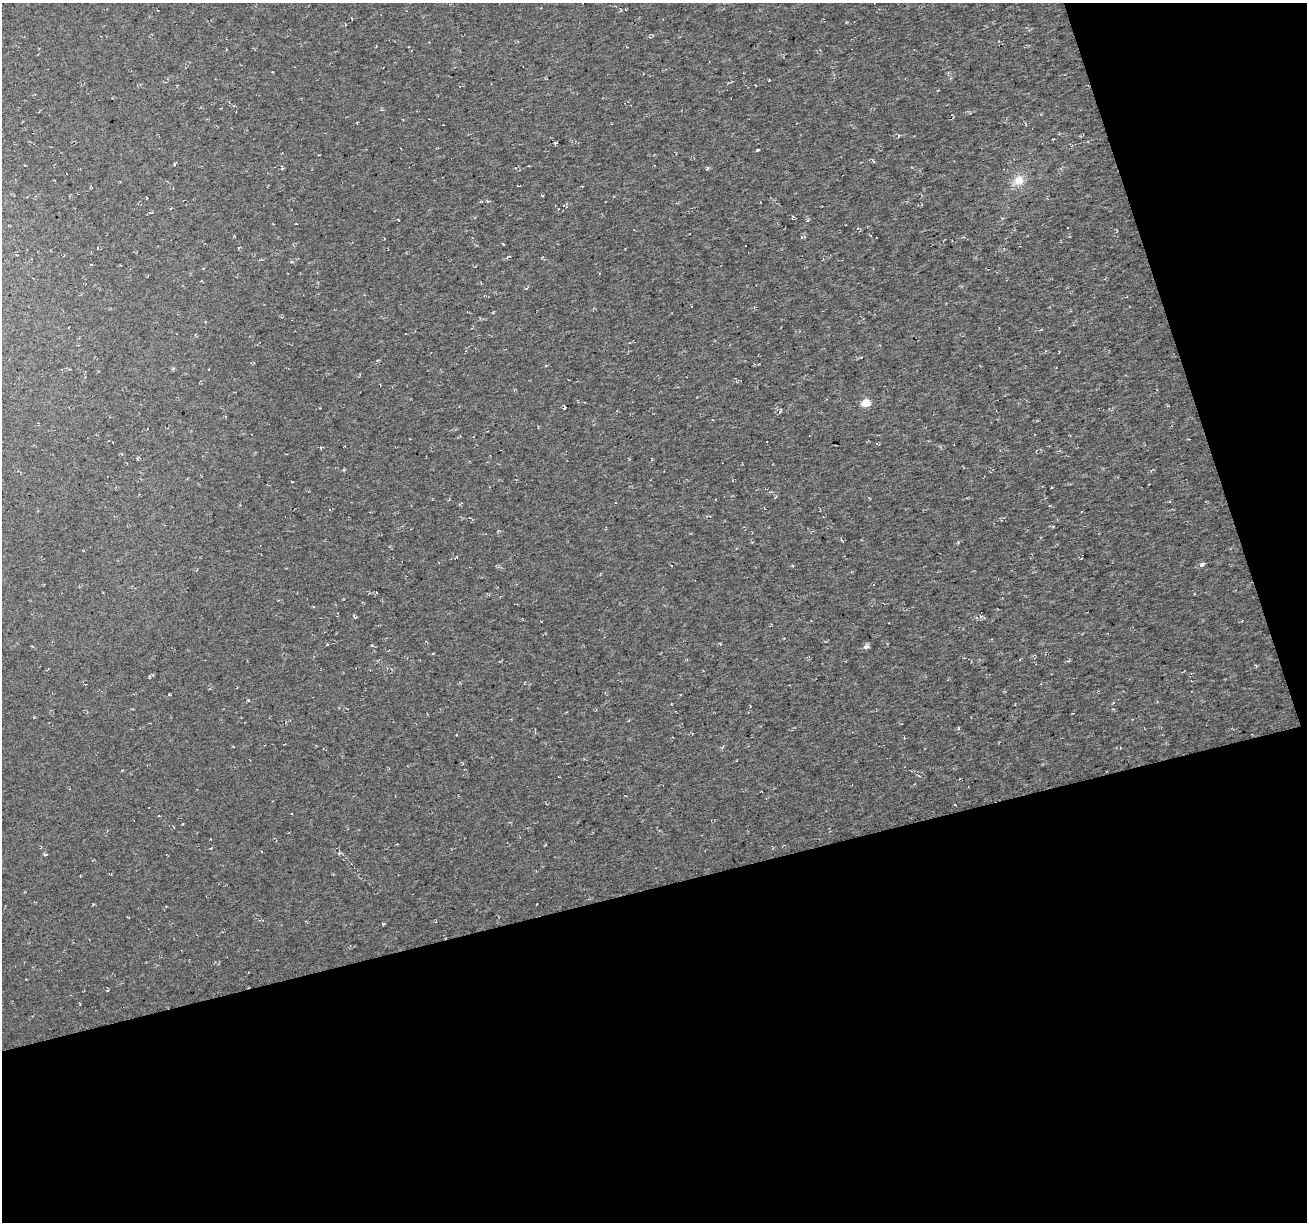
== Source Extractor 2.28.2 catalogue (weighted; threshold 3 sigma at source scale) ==
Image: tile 4 of 2 x 2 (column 2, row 2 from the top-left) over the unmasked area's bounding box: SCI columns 1305-2609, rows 50-1269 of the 2609 x 2523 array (HDU 1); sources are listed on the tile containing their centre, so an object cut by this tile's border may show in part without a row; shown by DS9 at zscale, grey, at full resolution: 1 PNG px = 1 image px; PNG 1309 x 1224 px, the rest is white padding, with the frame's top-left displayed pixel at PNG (2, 3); no overlay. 33% of this frame is shown black and not used: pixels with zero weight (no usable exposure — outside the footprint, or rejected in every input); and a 3 px margin inside the footprint's outer edge (the drizzle kernel's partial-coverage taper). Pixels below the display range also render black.
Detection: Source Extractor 2.28.2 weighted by HDU 2 'WHT'; one run over the whole footprint, this tile lists its part. Background 0.00373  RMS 0.0089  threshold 0.04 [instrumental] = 3 sigma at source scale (4.5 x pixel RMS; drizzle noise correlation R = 1.50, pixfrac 1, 0.0396/0.0396 arcsec/px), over >= 5 px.
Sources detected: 39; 3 cosmic-ray / hot-pixel residue — not listed; the other 36 listed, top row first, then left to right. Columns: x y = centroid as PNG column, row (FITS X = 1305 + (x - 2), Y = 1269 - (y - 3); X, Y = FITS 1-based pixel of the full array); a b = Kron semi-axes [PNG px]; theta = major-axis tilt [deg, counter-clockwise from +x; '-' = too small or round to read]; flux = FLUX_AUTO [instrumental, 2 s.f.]
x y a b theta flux
769 80 3 2 - 0.65
1059 134 4 3 - 0.85
555 143 4 3 - 1.2
757 150 3 3 - 1.5
174 165 5 3 - 1.1
654 165 2 2 - 0.68
282 168 6 4 -84 1.3
707 168 6 3 88 1
1018 180 14 13 - 12
518 186 5 2 - 0.66
542 195 5 3 - 0.75
147 198 3 2 - 0.74
151 212 7 3 4 1.2
807 220 7 4 -54 1.3
503 244 4 2 - 0.67
508 257 7 3 21 1.1
292 262 5 3 - 0.91
91 264 4 2 - 0.72
526 288 5 3 - 0.79
629 342 5 4 - 1
866 403 5 5 - 27
565 408 4 3 - 1.3
780 412 7 3 55 1.1
321 448 4 3 - 0.68
448 500 4 2 - 0.65
1202 564 6 5 - 2.8
354 616 6 3 -36 1.3
866 647 7 5 9 2.8
149 677 5 3 - 0.85
525 683 4 2 - 0.63
169 695 5 3 - 0.75
958 728 5 3 - 0.79
183 824 3 2 - 0.64
45 854 4 3 - 1.9
383 924 4 3 - 0.8
26 980 3 2 - 0.56
Unlisted compact peaks at least as high as the median listed source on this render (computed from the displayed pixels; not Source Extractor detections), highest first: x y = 248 700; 339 853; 93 904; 372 645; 899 135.